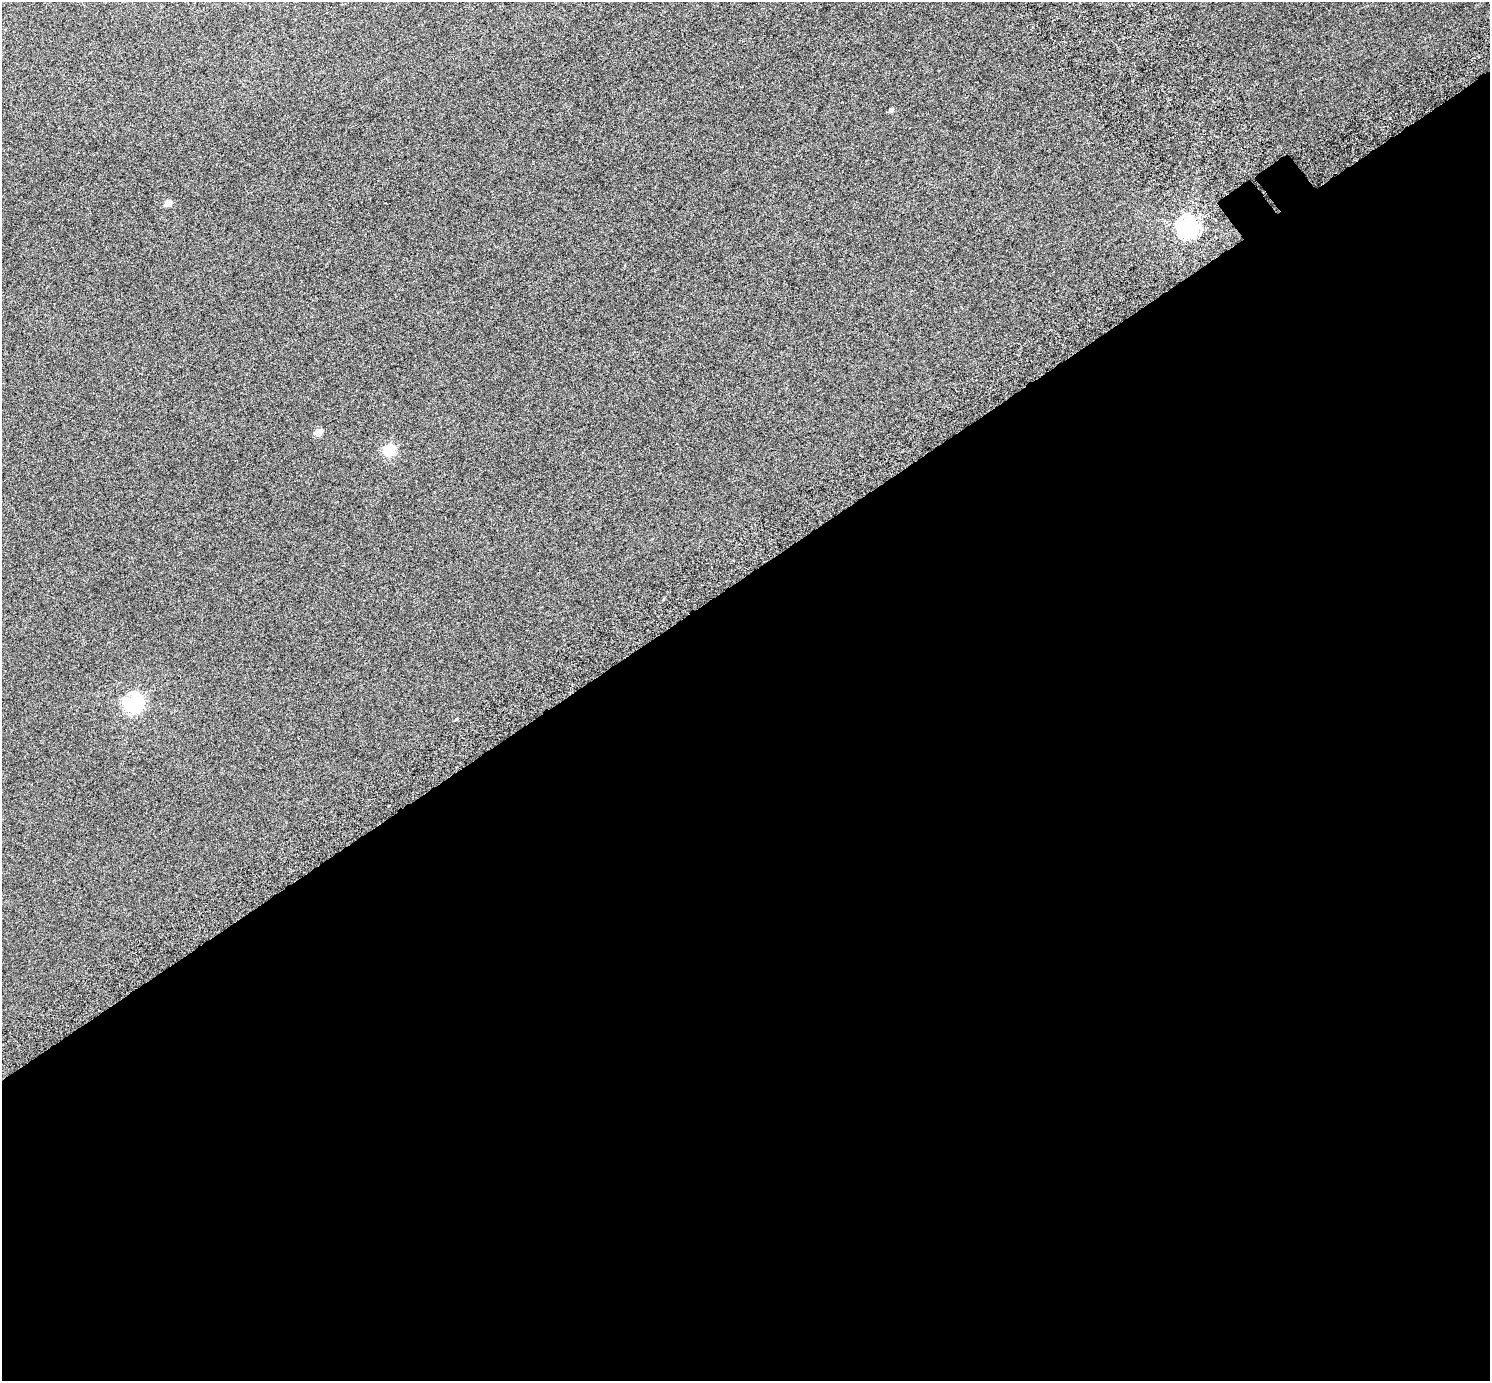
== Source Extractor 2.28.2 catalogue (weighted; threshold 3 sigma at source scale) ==
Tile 15 of 4 x 4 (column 3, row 4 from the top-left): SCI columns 3038-4525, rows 215-1593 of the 6078 x 6006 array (HDU 1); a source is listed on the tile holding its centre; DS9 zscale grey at full resolution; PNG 1492 x 1383 px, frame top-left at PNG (2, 2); no overlay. Shown black and unused: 59% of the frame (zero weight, under 6 of 12 exposures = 4% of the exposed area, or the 3 px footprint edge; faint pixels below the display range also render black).
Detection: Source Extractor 2.28.2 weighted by HDU 2 'WHT'; one run over the whole footprint, this tile lists its part. Background 8.45e-05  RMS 0.003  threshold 0.0121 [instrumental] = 3 sigma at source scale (4.09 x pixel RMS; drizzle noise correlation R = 1.36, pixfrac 0.8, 0.0396/0.0396 arcsec/px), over >= 5 px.
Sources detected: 6; all 6 listed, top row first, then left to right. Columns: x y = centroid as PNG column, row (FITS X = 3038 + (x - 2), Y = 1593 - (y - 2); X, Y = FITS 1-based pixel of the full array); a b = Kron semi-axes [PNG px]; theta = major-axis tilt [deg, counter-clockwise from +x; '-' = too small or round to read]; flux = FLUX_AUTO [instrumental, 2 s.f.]
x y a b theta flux
891 110 5 4 - 0.7
168 203 5 5 - 2.8
1187 226 7 7 - 160
318 432 5 5 - 3.2
389 450 6 6 - 24
133 703 7 7 - 95